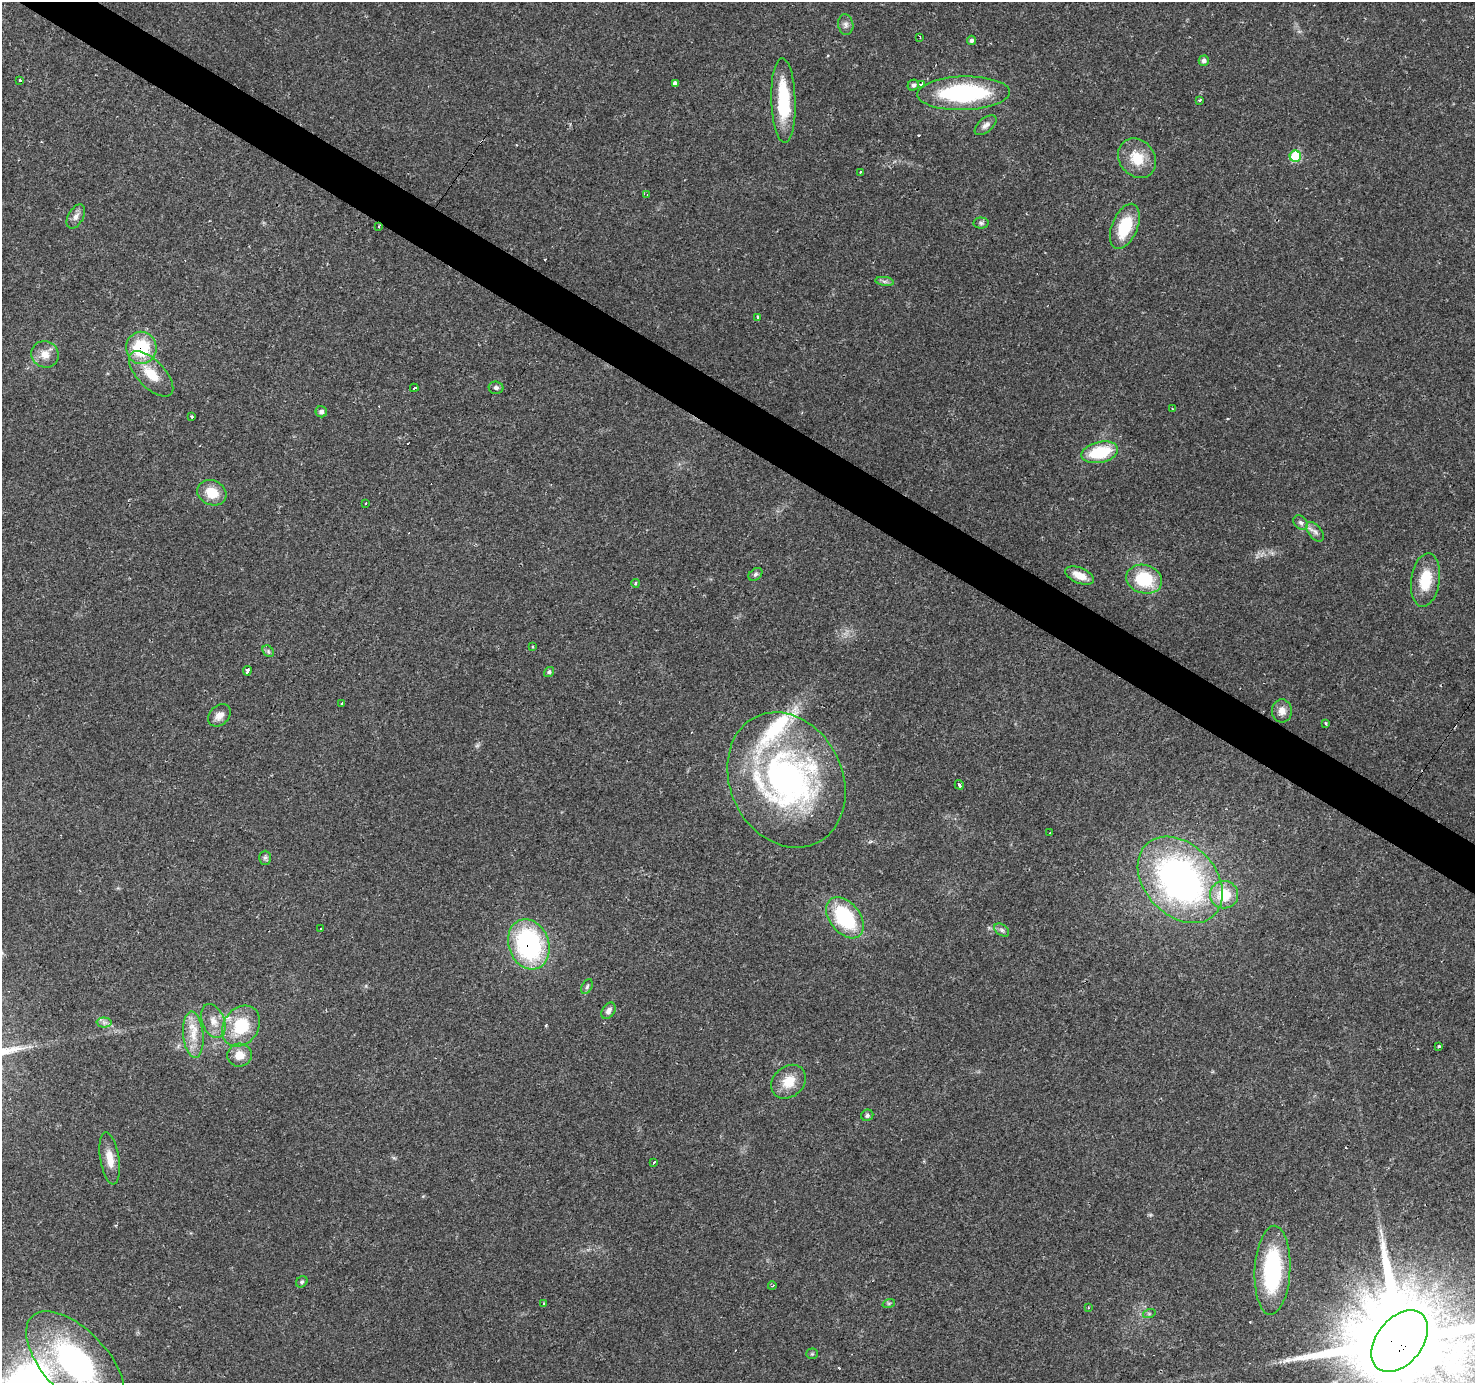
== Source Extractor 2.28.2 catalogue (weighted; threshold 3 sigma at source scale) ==
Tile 11 of 4 x 4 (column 3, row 3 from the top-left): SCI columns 2946-4418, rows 1564-2944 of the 5892 x 5956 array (HDU 1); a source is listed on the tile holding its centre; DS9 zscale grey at full resolution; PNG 1477 x 1385 px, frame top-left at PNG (2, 2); each listed source drawn as its Kron ellipse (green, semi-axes under 4 px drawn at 4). Shown black and unused: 3% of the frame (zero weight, under 2 of 3 exposures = <1% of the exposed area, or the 3 px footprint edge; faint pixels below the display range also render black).
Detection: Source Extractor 2.28.2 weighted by HDU 2 'WHT'; one run over the whole footprint, this tile lists its part. Background 0.0702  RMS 0.0048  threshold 0.0218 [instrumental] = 3 sigma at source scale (4.5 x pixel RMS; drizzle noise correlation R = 1.50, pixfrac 1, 0.0396/0.0396 arcsec/px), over >= 5 px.
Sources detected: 94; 1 too faint to see at this stretch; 10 cosmic-ray / hot-pixel residue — neither listed nor drawn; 3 inside a brighter listed object's ellipse — not listed separately; the other 80 listed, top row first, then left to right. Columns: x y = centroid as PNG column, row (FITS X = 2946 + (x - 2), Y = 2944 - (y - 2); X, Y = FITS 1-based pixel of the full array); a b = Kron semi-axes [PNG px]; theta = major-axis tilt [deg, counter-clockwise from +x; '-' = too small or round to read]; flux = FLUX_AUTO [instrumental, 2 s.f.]
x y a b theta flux
846 25 10 7 -80 2.1
920 37 3 2 - 0.46
971 40 5 4 - 1.3
1204 61 5 5 - 1.9
20 80 4 3 - 0.47
676 84 4 3 - 67
922 84 3 3 - 5.5
913 85 6 5 - 1.5
963 93 46 16 2 61
783 100 42 12 -88 28
1200 100 3 3 - 0.99
986 125 13 7 40 2.4
1295 156 5 5 - 31
1137 158 21 17 -51 12
860 172 2 2 - 0.41
647 195 4 3 - 0.51
76 217 13 7 60 2.5
981 223 7 5 -1 1.1
379 226 3 3 - 0.71
1125 226 24 12 67 20
885 281 9 4 -9 1.4
758 318 3 3 - 6.3
141 348 16 15 - 25
45 354 14 13 - 5.6
151 374 28 13 -46 12
414 388 4 3 - 2.1
496 388 7 6 - 1.5
1173 409 4 3 - 0.57
321 412 6 5 - 1.6
192 417 3 3 - 1.5
1100 452 18 10 13 24
212 493 15 12 -25 9.7
366 503 3 3 - 1.7
1301 522 8 6 -44 1.5
1315 532 11 6 -50 2.3
755 574 8 5 39 1.2
1080 575 15 7 -23 6.4
1144 579 18 14 -16 24
1425 580 27 14 82 15
635 583 4 4 - 0.94
532 647 3 3 - 3.2
268 651 6 5 - 0.91
247 671 5 3 - 4.8
549 672 5 4 - 1.2
342 703 3 3 - 1.1
1282 711 11 10 - 3.9
219 715 13 9 45 3.6
1326 723 3 2 - 0.64
786 780 70 56 -64 150
959 785 5 3 - 1.1
1050 832 3 3 - 9.1
265 858 7 6 - 1.1
1180 880 49 35 -47 180
1224 895 14 13 - 16
845 918 23 15 -51 39
321 929 3 3 - 1.2
1002 930 8 5 -36 1.3
529 944 26 20 -71 76
587 987 8 5 64 0.93
608 1011 9 6 60 2.1
213 1021 18 11 -68 5.8
104 1022 7 5 -1 1.5
241 1026 22 17 54 22
193 1035 23 10 -85 8.7
1439 1046 3 3 - 0.82
239 1055 12 11 - 6.1
789 1082 19 15 42 9.4
867 1115 6 5 - 1.3
110 1158 26 9 -81 6.9
654 1162 3 3 - 1.8
1272 1270 44 18 87 52
302 1282 6 5 - 0.94
772 1286 4 2 - 0.39
889 1303 6 4 18 0.72
544 1304 3 3 - 1.5
1088 1307 3 2 - 0.63
1149 1314 6 4 18 0.74
1400 1341 35 23 52 16000
812 1354 6 5 - 0.68
75 1362 63 32 -47 100
Overlapping masked pixels (flux is a lower limit): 4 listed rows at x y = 379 226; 141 348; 529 944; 1400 1341
Isophote crosses this tile's border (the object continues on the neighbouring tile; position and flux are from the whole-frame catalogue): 2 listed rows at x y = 1400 1341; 75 1362